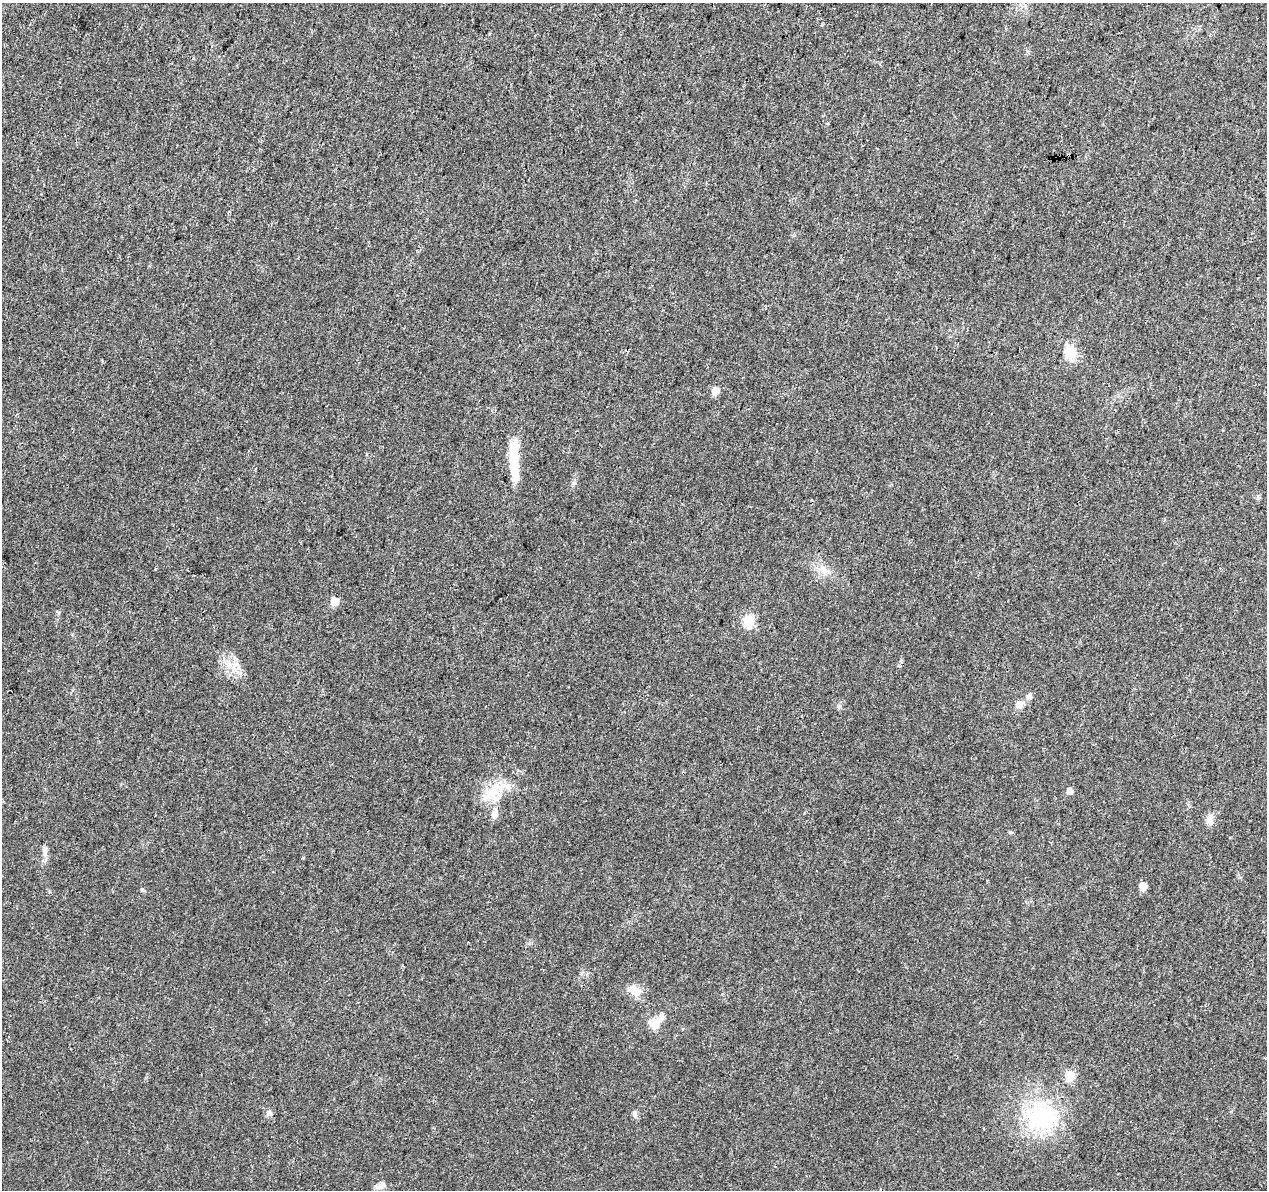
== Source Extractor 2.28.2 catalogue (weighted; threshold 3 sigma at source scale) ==
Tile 10 of 4 x 4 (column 2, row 3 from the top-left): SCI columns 1266-2530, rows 1415-2602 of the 5076 x 5262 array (HDU 1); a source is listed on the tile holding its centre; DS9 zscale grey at full resolution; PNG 1269 x 1192 px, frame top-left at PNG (2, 3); no overlay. Shown black and unused: <1% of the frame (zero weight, under 3 of 4 exposures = <1% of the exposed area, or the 3 px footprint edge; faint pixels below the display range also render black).
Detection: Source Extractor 2.28.2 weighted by HDU 2 'WHT'; one run over the whole footprint, this tile lists its part. Background 0.0223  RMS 0.003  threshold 0.0135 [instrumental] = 3 sigma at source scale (4.5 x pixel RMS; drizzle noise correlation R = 1.50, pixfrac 1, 0.0396/0.0396 arcsec/px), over >= 5 px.
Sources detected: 28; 1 inside a brighter object's white glare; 1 cosmic-ray / hot-pixel residue — not listed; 2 inside a brighter listed object's ellipse — not listed separately; the other 24 listed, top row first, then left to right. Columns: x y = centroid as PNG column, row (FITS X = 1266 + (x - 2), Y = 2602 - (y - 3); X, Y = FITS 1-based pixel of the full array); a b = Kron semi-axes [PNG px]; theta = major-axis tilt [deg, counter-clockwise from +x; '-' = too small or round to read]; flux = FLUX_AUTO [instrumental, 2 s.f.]
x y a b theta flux
1070 352 14 11 -80 6.7
715 391 6 5 - 4.1
514 461 52 10 -86 9.3
574 483 5 5 - 0.55
823 570 13 10 -49 2.7
335 601 5 5 - 5.9
749 621 6 6 - 23
236 665 10 4 13 1
1019 704 14 9 29 1.9
839 706 5 5 - 0.54
1070 791 5 5 - 2
492 792 33 15 38 8.4
495 814 14 9 70 1.9
1210 819 14 9 81 2
45 853 13 4 -87 1.3
1143 886 5 5 - 4.7
143 890 7 4 -27 0.45
635 991 17 11 -28 3.7
654 1023 15 14 - 4
1070 1076 6 6 - 14
269 1113 9 7 62 0.94
634 1114 10 5 -81 0.79
1041 1117 43 35 14 29
380 1186 18 6 27 1.3
Unlisted compact peaks at least as high as the median listed source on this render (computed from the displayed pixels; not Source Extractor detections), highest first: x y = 1010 832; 58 613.